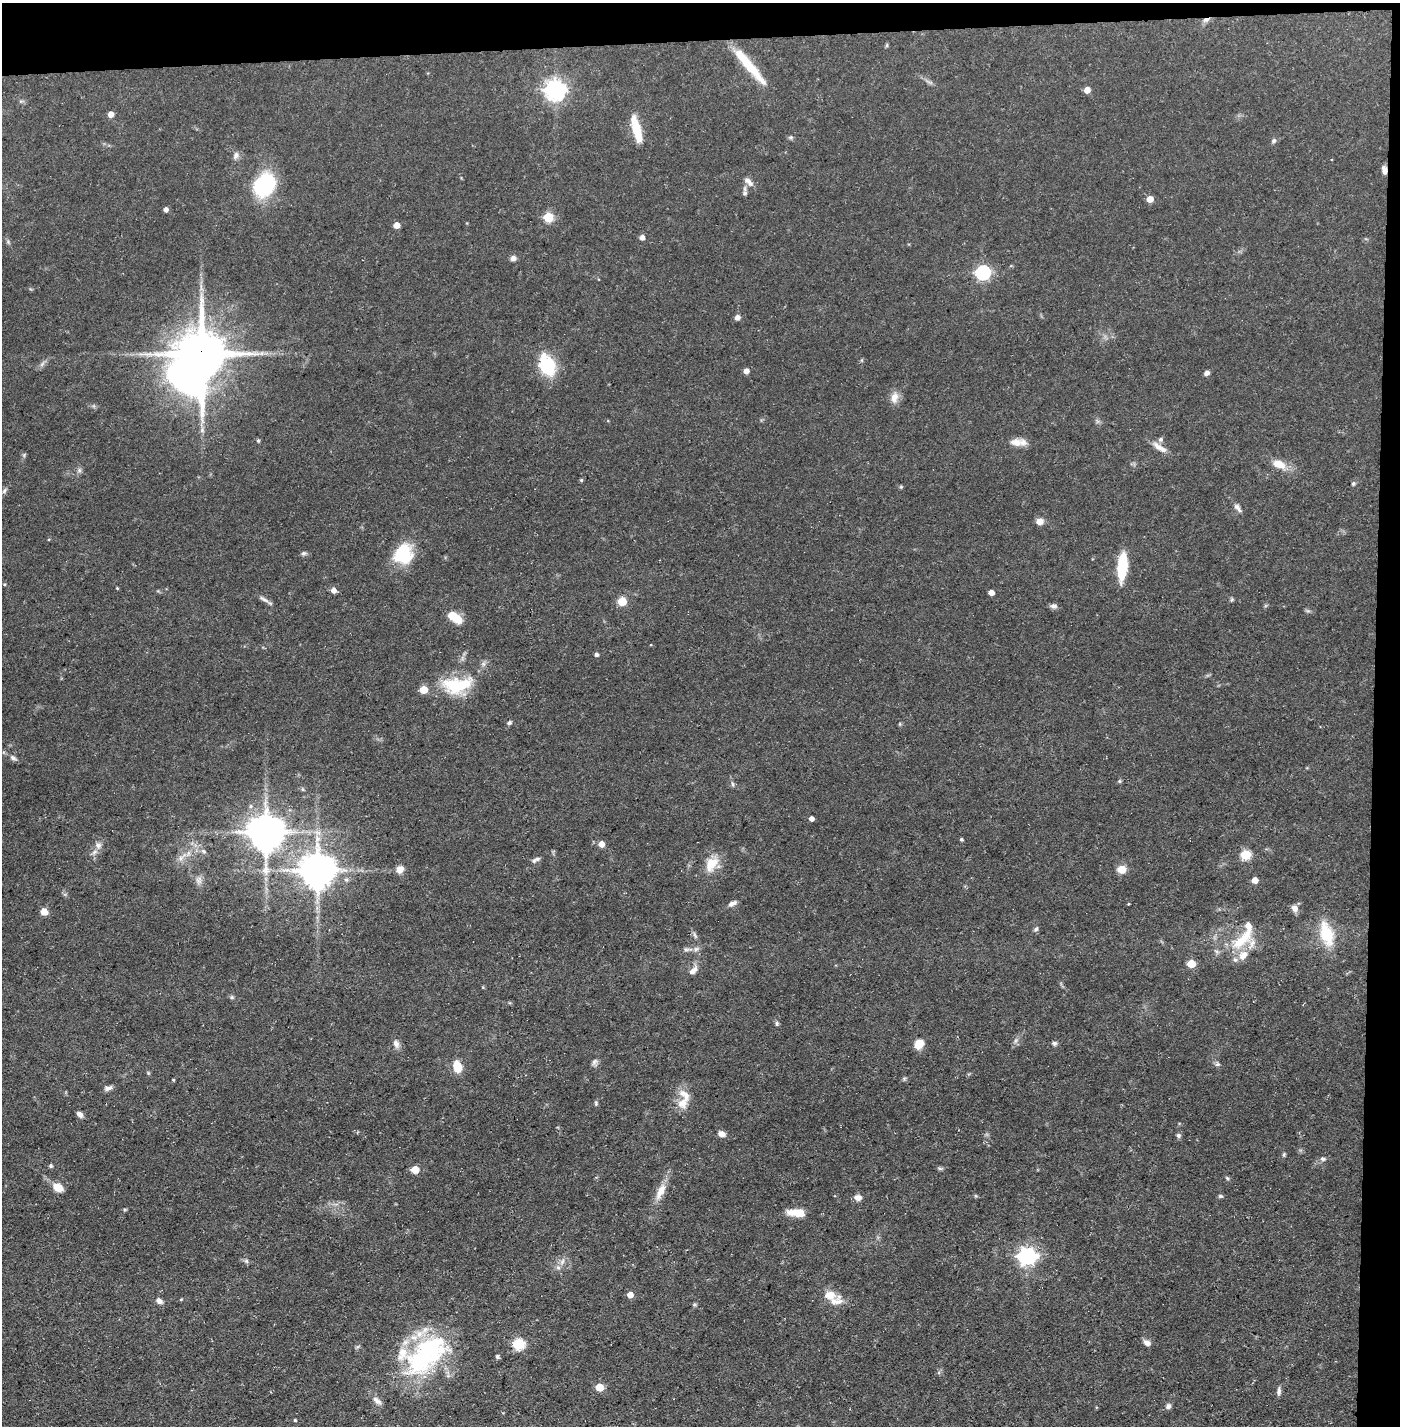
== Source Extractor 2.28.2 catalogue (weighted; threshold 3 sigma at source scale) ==
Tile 3 of 3 x 3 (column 3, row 1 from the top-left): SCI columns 2821-4218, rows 2850-4273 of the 4243 x 4273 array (HDU 1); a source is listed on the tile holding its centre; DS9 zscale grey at full resolution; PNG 1402 x 1428 px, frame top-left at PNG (2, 3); no overlay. Shown black and unused: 5% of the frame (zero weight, under 3 of 5 exposures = <1% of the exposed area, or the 3 px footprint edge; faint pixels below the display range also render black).
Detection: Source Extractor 2.28.2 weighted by HDU 2 'WHT'; one run over the whole footprint, this tile lists its part. Background 0.0545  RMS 0.004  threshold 0.0181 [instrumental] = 3 sigma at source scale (4.5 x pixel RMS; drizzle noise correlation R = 1.50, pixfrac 1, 0.05/0.05 arcsec/px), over >= 5 px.
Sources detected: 144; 1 too faint to see at this stretch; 1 inside a brighter object's white glare — not listed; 13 inside a brighter listed object's ellipse — not listed separately; the other 129 listed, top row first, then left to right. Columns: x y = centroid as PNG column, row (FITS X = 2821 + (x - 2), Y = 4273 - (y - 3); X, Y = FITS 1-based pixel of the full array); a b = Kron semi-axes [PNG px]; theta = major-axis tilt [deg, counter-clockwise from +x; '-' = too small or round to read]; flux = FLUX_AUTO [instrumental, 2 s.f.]
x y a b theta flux
1206 20 9 5 24 1.4
887 45 6 4 72 0.48
750 67 56 10 -49 13
555 90 7 7 - 230
1087 90 5 5 - 3.8
111 114 5 5 - 3.3
636 129 27 8 -75 12
791 137 6 5 - 0.67
1274 141 7 5 45 0.89
236 155 11 6 69 1.5
1384 170 10 5 -83 2
749 182 14 6 -43 2.1
264 185 15 13 48 53
745 193 7 6 - 0.93
1150 199 5 5 - 4.6
165 209 5 4 - 1.4
548 217 5 5 - 22
397 225 5 4 - 4.1
642 237 5 5 - 1.9
513 258 7 7 - 1.3
983 272 7 6 - 73
737 317 6 6 - 1.5
262 353 7 4 71 0.7
201 354 13 13 - 1800
547 365 26 17 -66 17
746 371 5 4 - 2.4
1206 373 5 5 - 1.5
894 398 16 10 78 3.1
1160 439 7 7 - 0.95
258 441 5 4 - 0.6
1016 442 16 10 -3 3.4
1159 447 23 7 -33 3.3
1279 464 16 9 -19 5.5
79 470 7 6 - 0.96
581 480 5 4 - 0.53
1353 483 6 4 68 0.61
901 487 6 3 19 0.47
4 491 9 4 55 0.86
1237 507 9 6 -47 1.4
1039 521 8 7 - 2.6
303 553 7 5 20 0.77
403 554 22 19 67 17
1122 566 25 8 86 20
4 584 4 3 - 0.34
117 588 4 3 - 0.36
333 590 5 5 - 2.3
991 593 5 4 - 3
263 599 16 5 -30 1.5
1232 599 7 4 59 0.56
622 601 5 5 - 14
1054 606 9 6 -5 1.3
454 617 16 8 -30 8.3
596 655 5 4 - 0.92
456 685 38 19 7 20
509 722 6 5 - 0.82
13 758 9 6 -33 1.2
1119 781 5 5 - 0.53
733 784 6 4 -88 0.64
811 819 4 4 - 2
265 832 10 10 - 1000
961 839 4 3 - 0.58
601 844 6 5 - 3.3
98 845 9 7 -38 1.7
203 851 6 5 - 0.78
1246 855 5 5 - 25
181 858 11 6 43 2.1
537 859 9 5 17 1.2
711 864 20 13 57 7.3
400 869 10 8 47 2.8
1122 869 11 9 10 3.4
266 870 16 11 87 4
317 871 10 10 - 960
199 880 11 8 -89 2
346 880 6 5 - 0.91
1255 880 5 4 - 4
732 903 12 6 26 1.6
1128 904 4 3 - 0.32
1295 908 9 7 -53 2.1
44 912 5 5 - 7.1
1036 929 7 5 60 0.83
1326 934 30 14 -75 13
1242 940 40 13 43 13
686 949 9 5 -11 1
696 949 7 6 - 1.1
1191 964 5 5 - 11
693 971 14 7 43 2.3
232 997 6 5 - 0.7
777 1023 7 5 -70 0.68
1054 1043 7 6 - 0.94
396 1044 11 7 -65 1.9
919 1044 10 8 59 5
594 1062 11 6 61 1.2
1217 1064 7 5 20 0.75
457 1066 11 8 -78 7.1
148 1073 4 4 - 0.42
108 1088 11 6 18 1.4
596 1103 6 4 -72 0.62
682 1103 15 11 54 4.8
79 1114 7 5 -42 1.6
721 1134 8 6 -24 2.3
1178 1135 7 6 - 0.85
1284 1154 5 4 - 0.56
1323 1159 7 5 -23 0.96
51 1166 4 4 - 0.69
940 1168 7 4 -2 0.64
415 1170 5 5 - 8.1
1227 1178 6 4 -45 0.54
58 1187 13 9 -31 4
661 1191 25 9 65 5.3
1220 1196 6 5 - 0.61
858 1197 9 7 -8 2
797 1213 18 7 -5 7.8
1027 1256 7 7 - 150
246 1261 6 5 - 0.81
562 1262 10 5 63 1.5
630 1295 5 5 - 3.9
830 1295 20 11 -11 5.9
181 1299 5 3 - 0.35
159 1301 8 6 -45 1.6
694 1305 6 4 18 0.5
1147 1343 9 7 -35 1.9
518 1344 6 5 - 38
426 1355 64 32 42 60
497 1357 4 4 - 0.9
599 1387 5 5 - 9.2
1279 1391 11 5 85 1.3
377 1401 14 6 -38 2.1
1168 1406 8 6 62 1.3
295 1420 3 3 - 0.49
Overlapping masked pixels (flux is a lower limit): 3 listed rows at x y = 1206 20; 1384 170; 201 354